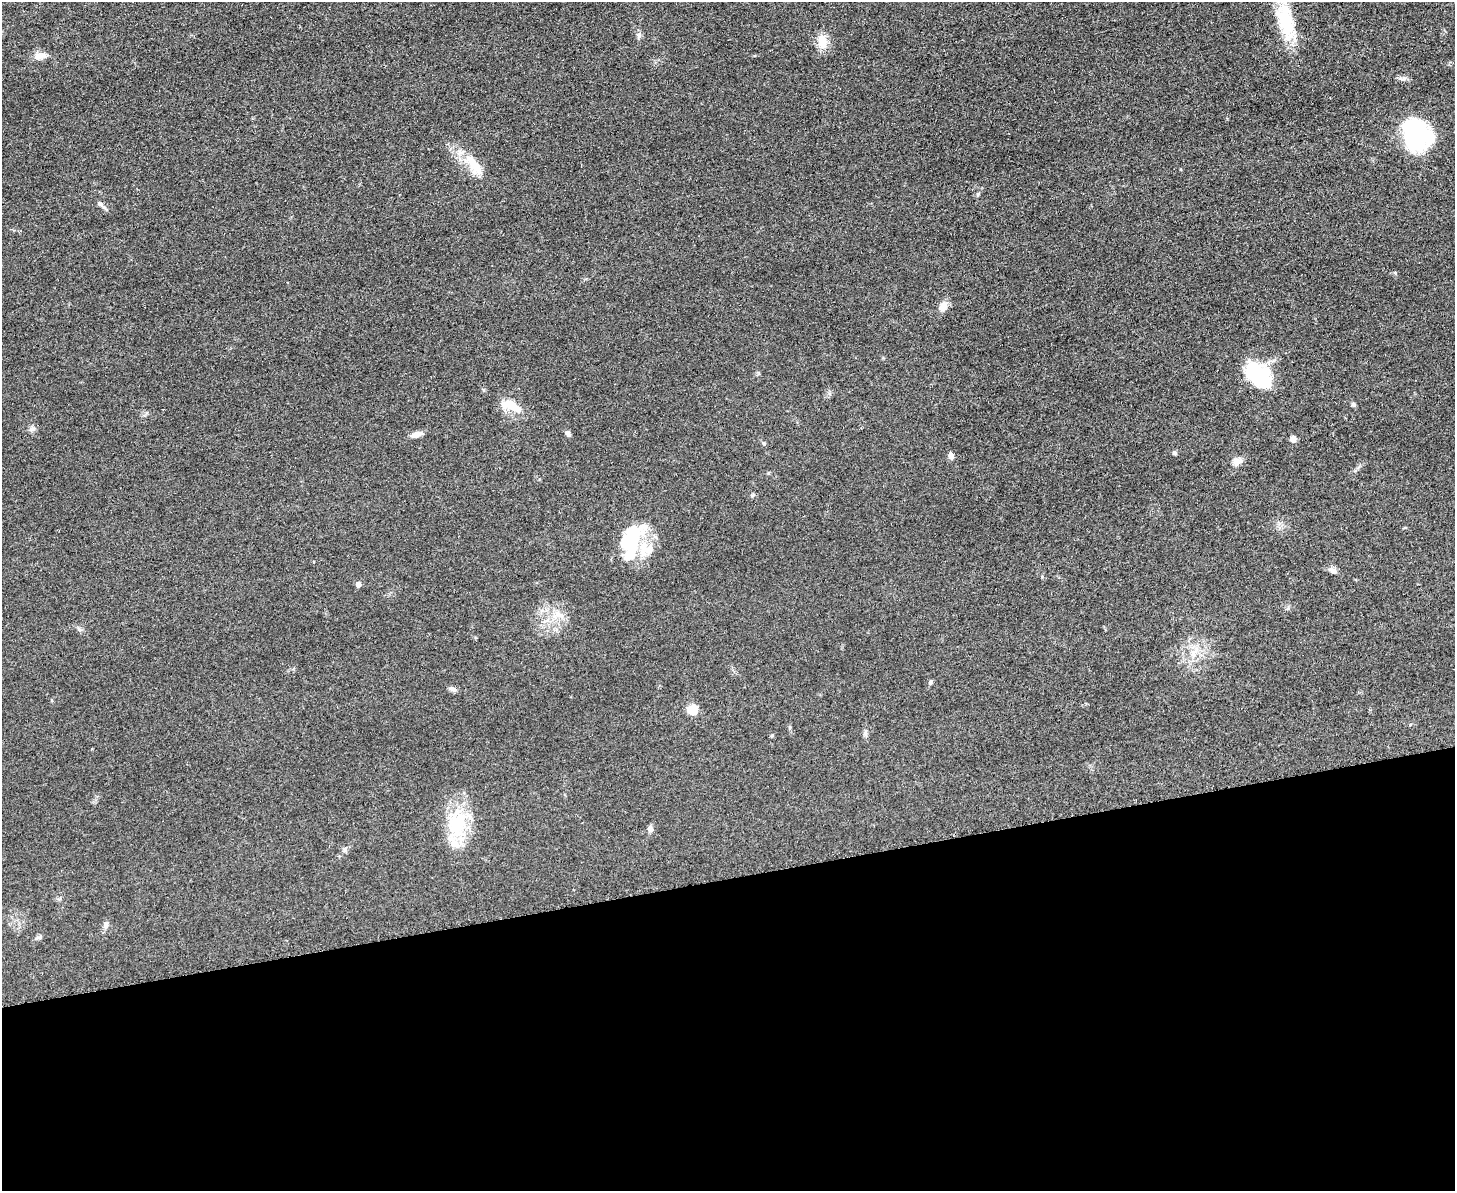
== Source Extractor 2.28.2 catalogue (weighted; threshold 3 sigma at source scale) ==
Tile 11 of 3 x 4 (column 2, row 4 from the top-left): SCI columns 1592-3044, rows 6-1194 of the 4748 x 4767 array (HDU 1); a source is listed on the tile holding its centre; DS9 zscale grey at full resolution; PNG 1457 x 1193 px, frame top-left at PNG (2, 2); no overlay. Shown black and unused: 26% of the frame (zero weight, under 3 of 5 exposures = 1% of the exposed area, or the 3 px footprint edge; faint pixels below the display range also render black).
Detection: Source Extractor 2.28.2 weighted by HDU 2 'WHT'; one run over the whole footprint, this tile lists its part. Background 0.0464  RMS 0.0055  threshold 0.0249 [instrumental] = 3 sigma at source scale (4.5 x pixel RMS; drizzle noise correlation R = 1.50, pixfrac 1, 0.05/0.05 arcsec/px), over >= 5 px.
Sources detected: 43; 3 inside a brighter object's white glare — not listed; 6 inside a brighter listed object's ellipse — not listed separately; the other 34 listed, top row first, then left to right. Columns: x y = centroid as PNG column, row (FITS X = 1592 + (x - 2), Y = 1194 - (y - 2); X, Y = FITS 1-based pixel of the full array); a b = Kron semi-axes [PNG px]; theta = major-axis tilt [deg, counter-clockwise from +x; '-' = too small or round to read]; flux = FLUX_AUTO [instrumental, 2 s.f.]
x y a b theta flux
1285 21 46 18 -76 30
639 35 10 5 73 1.4
822 42 19 12 -83 7.2
40 56 18 8 6 4.1
1416 135 34 26 -62 52
474 165 33 12 -55 14
101 204 8 5 -28 1.5
943 307 11 9 60 4.8
1257 373 33 25 -56 29
510 404 22 12 -10 8.6
1353 404 6 5 - 0.97
32 429 8 7 - 1.7
567 433 7 5 -57 1.6
417 434 16 6 18 3.1
1293 439 5 5 - 6
764 443 5 4 - 0.68
1174 453 6 5 - 0.89
951 455 8 6 -76 2.1
1236 462 11 9 51 3.4
633 534 46 22 86 26
1333 571 12 7 -29 2.4
358 584 5 5 - 2.6
559 615 17 7 -21 4.7
1193 653 13 8 76 4.8
930 683 6 5 - 1.1
452 689 11 5 -24 1.5
692 709 9 9 - 10
865 733 11 4 86 1.4
772 735 6 3 19 0.55
457 824 36 27 70 29
650 829 9 6 -85 1.7
345 849 6 4 71 0.94
106 925 10 7 85 2.1
40 937 8 5 7 1.2
Isophote crosses this tile's border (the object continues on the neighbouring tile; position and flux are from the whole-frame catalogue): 1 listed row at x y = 1285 21
Unlisted compact peaks at least as high as the median listed source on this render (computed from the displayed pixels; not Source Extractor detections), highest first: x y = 1395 273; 978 194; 752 495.